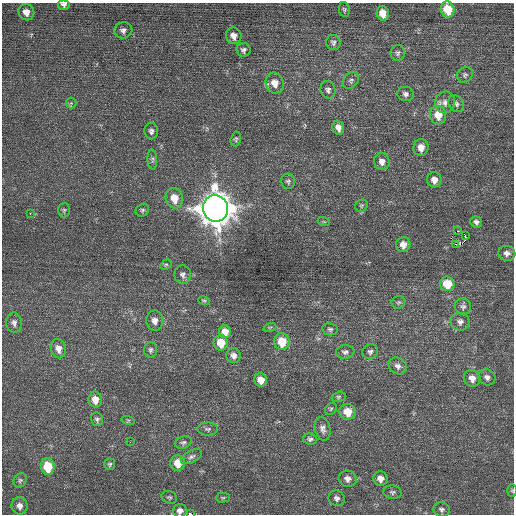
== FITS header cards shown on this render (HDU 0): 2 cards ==
NAXIS1  =                  512 / Axis length
NAXIS2  =                  512 / Axis length

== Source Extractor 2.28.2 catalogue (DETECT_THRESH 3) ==
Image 512 x 512 px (HDU 0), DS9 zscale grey, 1 PNG px = 1 image px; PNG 516 x 516 px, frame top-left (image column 1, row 512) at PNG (2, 3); each listed source drawn as its Kron ellipse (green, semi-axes under 4 px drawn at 4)
Background 0.291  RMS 0.69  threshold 2.06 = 3 sigma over >= 5 px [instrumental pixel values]
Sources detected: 90; all 90 listed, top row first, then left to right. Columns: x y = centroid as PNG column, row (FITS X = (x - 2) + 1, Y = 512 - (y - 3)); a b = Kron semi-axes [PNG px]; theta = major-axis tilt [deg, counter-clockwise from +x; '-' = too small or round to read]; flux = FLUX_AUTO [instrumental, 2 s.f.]
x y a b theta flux
64 4 6 5 - 140
344 9 7 5 -83 82
448 9 8 6 -73 1300
26 12 8 8 - 330
383 13 7 6 - 520
123 30 9 8 - 190
234 36 8 7 - 300
333 43 8 7 - 130
243 50 7 6 - 140
398 53 8 7 - 120
465 75 8 7 - 120
351 80 9 7 47 140
275 83 10 9 - 500
328 90 9 7 -69 150
406 94 8 7 - 160
445 102 11 10 - 290
71 103 5 5 - 67
456 104 9 7 -53 140
438 115 9 8 - 690
338 128 7 5 -73 260
151 131 8 7 - 150
236 139 7 5 73 82
421 147 8 7 - 410
152 159 10 5 -87 110
382 161 8 8 - 320
434 180 7 7 - 320
288 181 8 7 - 100
174 198 10 8 -77 710
361 206 7 5 44 89
216 208 13 12 - 81000
64 210 7 6 - 84
142 210 7 6 - 100
30 214 3 3 - 65
324 222 6 4 -19 56
476 222 6 5 - 140
458 231 2 2 - 210
465 235 3 2 - 440
403 244 7 7 - 410
455 244 4 3 - 19
507 253 8 7 - 220
166 265 6 4 29 68
183 275 9 8 - 170
447 284 7 7 - 1200
204 301 6 4 -12 61
398 302 7 6 - 88
463 306 8 8 - 160
155 321 10 8 -83 300
460 322 9 9 - 230
14 323 10 8 -84 200
270 327 6 4 18 63
330 329 8 6 -8 100
225 332 6 6 - 390
282 342 8 8 - 1000
221 343 8 7 - 860
58 349 10 7 -76 360
150 350 8 6 88 110
345 352 9 7 7 140
370 352 8 7 - 140
234 356 7 7 - 230
398 366 9 8 - 220
487 377 9 7 -38 200
472 378 8 8 - 370
261 380 7 6 - 470
338 397 7 5 16 76
95 400 8 7 - 450
331 409 7 5 46 77
348 412 8 7 - 770
97 419 7 6 - 100
128 420 7 4 -17 65
208 429 10 6 0 130
323 429 12 7 -77 220
310 439 7 5 -8 120
130 442 2 2 - 22
183 442 8 6 19 120
191 457 11 6 27 170
178 463 8 7 - 700
110 464 6 5 - 86
48 467 8 7 - 1400
348 479 9 8 - 240
380 479 7 7 - 320
20 480 7 6 - 96
512 490 6 5 - 59
392 492 9 6 -7 110
169 497 8 6 -20 97
223 498 7 5 2 71
337 498 8 7 - 170
19 506 8 8 - 270
442 509 8 7 - 150
180 511 7 6 - 220
190 514 4 2 - 1400
At the frame edge (FLAGS 8, measured only in part): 4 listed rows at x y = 64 4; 512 490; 180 511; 190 514